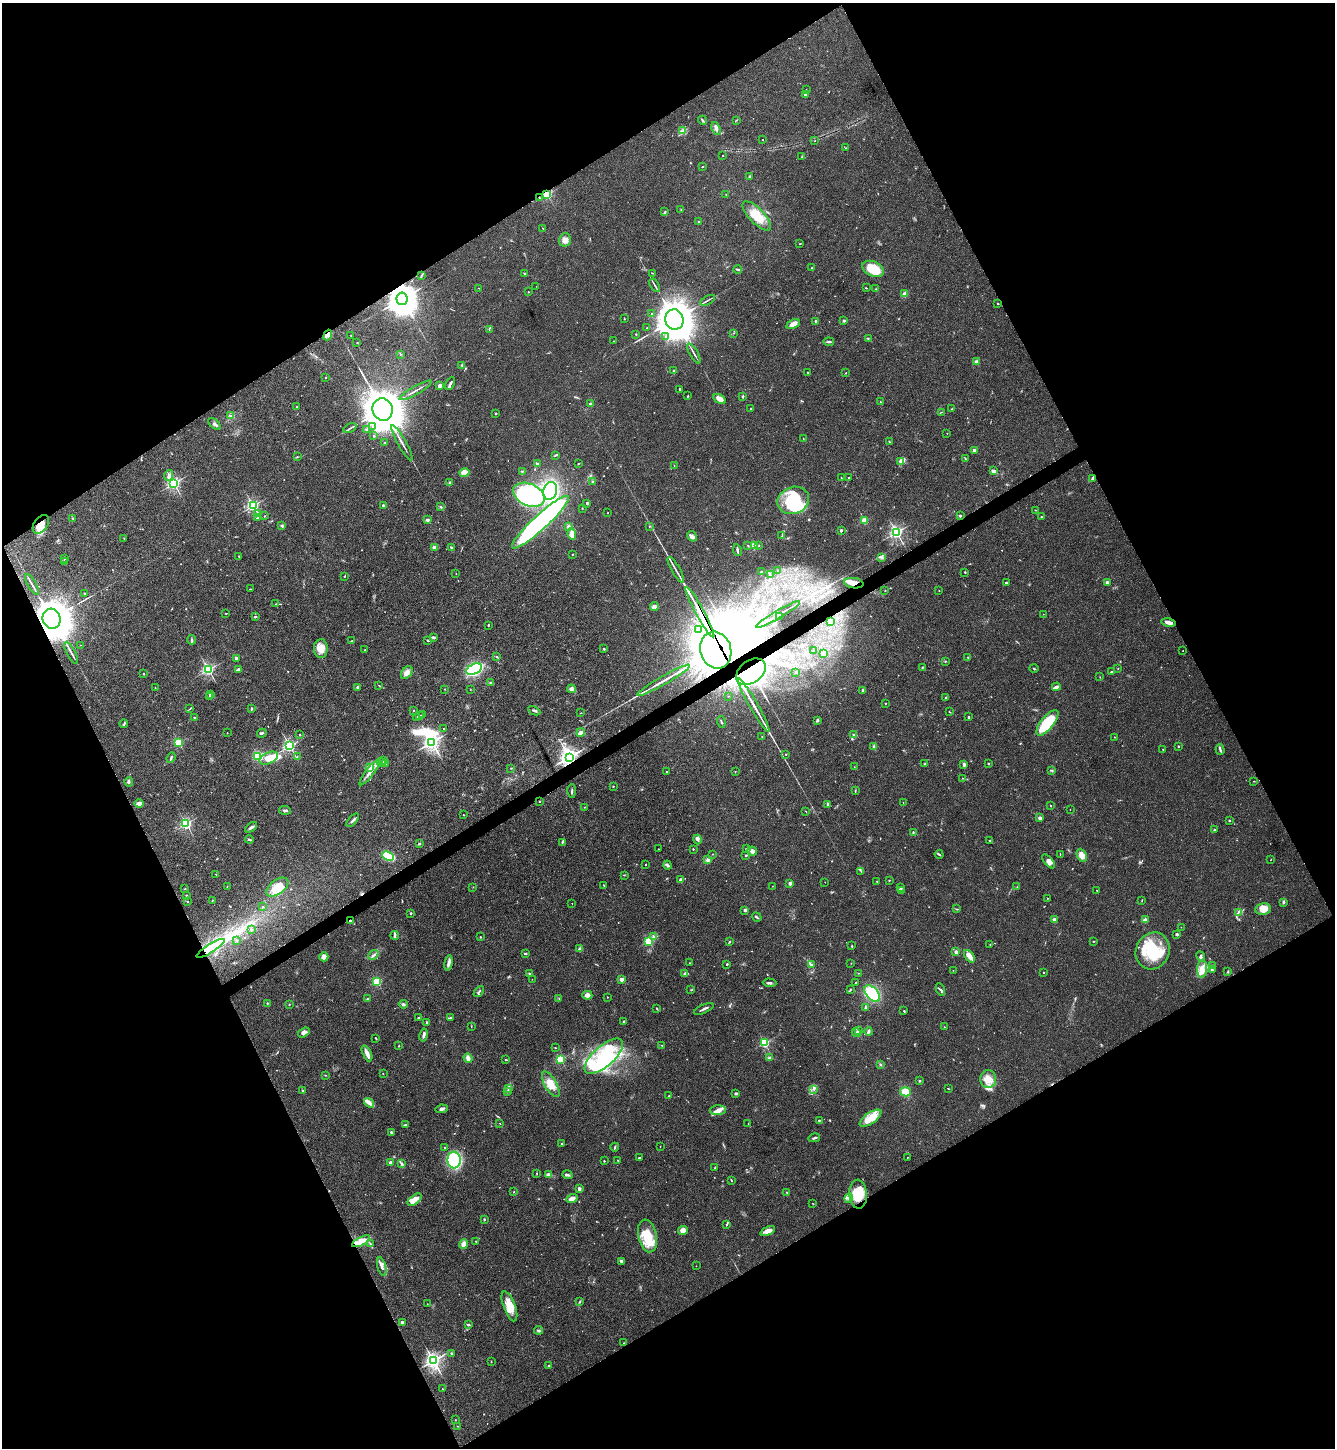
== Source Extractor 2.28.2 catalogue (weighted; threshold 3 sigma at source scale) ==
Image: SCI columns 291-5619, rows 1-5781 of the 5774 x 5783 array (HDU 1 of 3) = the unmasked area's bounding box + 8 px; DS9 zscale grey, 4 x 4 block average (1 PNG px = mean of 4 x 4 image px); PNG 1337 x 1450 px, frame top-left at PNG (2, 3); each listed source drawn as its Kron ellipse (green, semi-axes under 4 px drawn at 4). Shown black and unused: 47% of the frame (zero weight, under 3 of 5 exposures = <1% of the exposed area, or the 3 px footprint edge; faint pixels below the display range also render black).
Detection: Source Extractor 2.28.2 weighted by HDU 2 'WHT'. Background 0.0627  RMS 0.0059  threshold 0.0266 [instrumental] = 3 sigma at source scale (4.5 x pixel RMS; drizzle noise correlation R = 1.50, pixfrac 1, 0.05/0.05 arcsec/px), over >= 5 px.
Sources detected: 745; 8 too faint to see at this stretch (4 x 4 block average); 15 inside a brighter object's white glare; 7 cosmic-ray / hot-pixel residue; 4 long thin detections or spike segments (spike, bleed or trail) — neither listed nor drawn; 20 coinciding with a brighter row at this scale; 47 inside a brighter listed object's ellipse — not listed separately; of the other 644, all 500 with FLUX_AUTO >= 1.24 (the completeness limit of this list) listed and drawn (144 fainter detections not listed), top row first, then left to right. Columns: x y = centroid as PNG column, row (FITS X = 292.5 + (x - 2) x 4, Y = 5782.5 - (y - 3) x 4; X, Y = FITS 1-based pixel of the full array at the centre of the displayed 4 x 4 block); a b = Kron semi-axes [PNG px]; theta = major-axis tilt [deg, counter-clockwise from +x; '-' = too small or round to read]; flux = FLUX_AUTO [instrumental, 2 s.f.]
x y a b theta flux
806 89 2 2 - 1.4
805 95 2 2 - 25
702 120 4 2 - 5.4
737 120 2 2 - 2.1
716 129 6 3 -68 9.3
683 131 2 2 - 1.4
762 140 2 2 - 2.7
815 141 2 2 - 1.9
846 148 2 2 - 1.7
723 155 2 2 - 1.5
802 156 3 2 - 2.4
702 167 4 2 - 1.4
750 177 3 2 - 2.9
547 194 2 2 - 450
726 194 2 2 - 1.8
539 198 2 2 - 3.1
681 209 2 2 - 1.7
665 212 4 2 - 3.6
757 216 19 7 -46 79
699 221 2 2 - 2.5
543 228 2 2 - 2.5
565 240 7 5 75 21
800 244 2 2 - 1.7
812 268 2 2 - 4.6
738 269 4 2 - 4.8
873 269 11 7 -26 98
525 273 3 2 - 3.1
652 273 3 2 - 1.9
421 276 3 2 - 2.4
655 285 7 2 -58 5.7
536 286 2 2 - 1.6
478 288 2 2 - 3
866 288 2 2 - 2.4
875 289 2 2 - 1.2
528 292 2 2 - 1.9
904 294 3 3 - 6.1
402 299 6 5 - 7400
707 300 8 2 28 5.4
998 304 2 2 - 6
652 314 2 2 - 4.3
624 319 2 2 - 1.7
674 319 10 9 - 11000
816 321 2 2 - 36
844 321 2 2 - 24
793 324 7 4 27 25
647 328 2 2 - 2.9
489 329 2 2 - 1.3
734 333 2 2 - 1.8
636 334 2 2 - 2
328 335 5 3 - 10
351 336 2 2 - 1.6
666 337 3 2 - 3.9
868 339 2 2 - 1.7
613 341 2 2 - 1.2
829 342 5 2 - 5.3
357 343 2 2 - 5.5
694 353 11 2 -61 7.5
400 354 2 2 - 2.5
976 362 2 2 - 71
462 365 3 2 - 3.5
674 371 3 2 - 6
808 373 2 2 - 2.9
846 373 2 2 - 2.1
325 378 2 2 - 1.6
450 384 7 2 64 9.6
440 386 4 3 - 11
680 389 2 2 - 4.5
416 390 18 2 30 10
688 396 2 2 - 2.1
743 396 3 2 - 4.8
720 399 7 3 -29 29
880 402 2 2 - 1.7
590 404 2 2 - 30
297 407 2 2 - 1.9
383 409 11 10 - 13000
751 409 2 2 - 1.8
952 409 3 2 - 1.8
941 412 2 2 - 1.3
495 413 2 2 - 8.6
231 416 4 3 - 5.9
214 424 7 3 -43 8.2
373 426 2 2 - 5.8
350 428 7 2 29 6.7
367 430 3 2 - 3.6
947 433 2 2 - 2.9
374 436 2 2 - 2.1
803 439 3 2 - 2
889 442 3 2 - 3.1
384 443 2 2 - 3.3
402 443 20 2 -60 14
974 450 2 2 - 43
556 455 4 2 - 3.4
297 456 2 2 - 1.8
965 459 3 2 - 2.8
901 461 4 3 - 6.9
578 463 2 2 - 1.8
537 464 4 2 - 11
674 465 3 2 - 1.3
522 471 4 2 - 3.3
993 471 3 3 - 9.3
464 473 5 3 - 13
169 475 5 3 - 8.6
841 478 2 2 - 1.4
849 478 2 2 - 2.1
1092 478 3 3 - 4.7
593 482 3 2 - 3.1
174 483 2 2 - 740
450 483 2 2 - 38
550 491 9 6 73 280
529 495 16 11 -24 420
793 500 16 13 21 180
587 503 2 2 - 22
383 505 2 2 - 21
253 506 2 2 - 730
441 507 3 2 - 3
582 508 2 2 - 1.2
1035 510 2 2 - 2.2
258 513 2 2 - 2.7
608 513 2 2 - 1.4
264 516 2 2 - 2
960 516 2 2 - 14
1041 517 2 2 - 3.3
257 518 3 2 - 3.6
73 519 3 2 - 2.2
427 520 2 2 - 37
865 521 2 2 - 180
540 522 38 7 43 690
41 524 10 6 55 37
282 526 3 2 - 4.8
568 526 3 3 - 6.8
649 526 2 2 - 1.4
841 530 2 2 - 21
896 532 2 2 - 860
572 534 6 3 -83 30
782 535 3 2 - 4.2
692 536 5 3 - 10
124 538 2 2 - 1.6
748 546 3 2 - 2.4
754 546 2 2 - 180
759 546 2 2 - 1.3
435 547 2 2 - 68
451 547 2 2 - 13
737 550 6 2 -79 8.1
573 554 3 2 - 1.9
239 557 3 2 - 3.8
882 557 4 2 - 4.6
64 559 2 2 - 1.5
64 562 2 2 - 1.3
676 570 15 2 -60 13
778 571 2 2 - 1.3
761 572 2 2 - 3.1
965 572 2 2 - 2.7
456 574 2 2 - 2.1
770 575 2 2 - 1.3
345 576 3 2 - 2.1
854 583 9 5 -8 30
1006 583 2 2 - 17
1107 583 3 2 - 12
32 584 12 2 -60 8.7
250 589 2 2 - 2.1
885 590 2 2 - 1.6
939 591 2 2 - 1.9
84 593 3 2 - 2
276 604 2 2 - 1.7
654 606 4 4 - 8.6
700 612 29 2 -61 98
225 613 3 2 - 1.6
1043 614 2 2 - 1.7
778 615 25 2 30 26
780 616 2 2 - 4.7
255 617 3 2 - 2.7
52 619 10 8 -66 12000
830 621 2 2 - 26
1168 623 7 2 -12 23
488 625 2 2 - 3.2
698 630 3 2 - 3.4
433 637 3 2 - 7.2
192 640 5 2 - 4.4
428 640 3 2 - 5.1
352 641 2 2 - 3
81 645 2 2 - 1.7
321 649 9 7 87 38
604 649 2 2 - 11
365 650 2 2 - 8.3
716 650 18 15 -73 13000
814 651 2 2 - 1.7
1183 651 2 2 - 1.5
71 653 12 2 -62 10
823 654 2 2 - 79
497 657 3 2 - 3.3
968 657 2 2 - 5
236 658 2 2 - 29
945 661 2 2 - 2.3
922 667 2 2 - 2.8
1034 668 5 2 - 3
208 669 2 2 - 640
239 669 3 2 - 7.1
474 669 8 5 25 350
1118 669 2 2 - 1.7
751 672 16 11 36 560
796 672 2 2 - 10
1112 672 3 2 - 4.1
407 673 7 5 52 19
143 674 2 2 - 6.7
1100 677 2 2 - 1.4
663 680 30 2 30 38
490 682 2 2 - 2.3
379 685 3 2 - 2
357 687 2 2 - 6.3
1056 687 4 2 - 18
155 688 2 2 - 3.8
445 689 2 2 - 1.2
470 689 2 2 - 1.4
571 689 4 3 - 21
863 690 4 4 - 8.9
210 694 2 2 - 2.4
210 696 2 2 - 1.6
728 696 2 2 - 5.9
946 698 2 2 - 2.6
885 703 2 2 - 5.9
754 705 30 2 -60 39
189 709 3 2 - 2.5
251 709 3 2 - 6
413 710 2 2 - 1.9
534 711 6 2 -26 6.8
950 712 3 2 - 2.3
581 713 2 2 - 1.5
422 714 2 2 - 1.5
419 716 3 2 - 3.4
417 717 3 2 - 6.4
968 717 2 2 - 10
194 718 2 2 - 2.5
817 720 4 2 - 4.8
721 722 6 2 -74 3.5
1047 723 15 6 50 160
124 724 4 2 - 4.4
443 729 2 2 - 1.7
581 732 4 3 - 16
227 733 2 2 - 2.8
262 733 5 3 - 5.1
300 735 2 2 - 7.5
854 735 3 2 - 3.5
762 736 2 2 - 1.9
1115 737 2 2 - 1.3
179 742 2 2 - 330
432 742 3 3 - 1600
289 746 2 2 - 780
1178 746 2 2 - 9.1
874 747 4 2 - 5.3
1163 749 2 2 - 3.9
1220 749 5 2 - 6.4
786 754 2 2 - 7.7
258 756 2 2 - 410
297 757 2 2 - 1.7
569 757 3 3 - 2000
171 758 5 2 - 5.6
269 758 10 5 24 58
383 760 3 2 - 6.4
381 762 4 2 - 10
386 763 3 2 - 4.6
988 763 2 2 - 9.3
925 764 2 2 - 2.4
964 764 3 2 - 8.1
370 767 2 2 - 130
854 767 2 2 - 1.6
511 768 3 2 - 2.3
1052 770 2 2 - 3
666 772 2 2 - 6
735 772 2 2 - 1.3
370 773 15 3 53 23
962 778 2 2 - 1.9
1254 781 2 2 - 1.3
129 782 5 3 - 5.7
613 786 2 2 - 5
855 790 2 2 - 1.3
572 791 7 2 90 4.9
539 801 2 2 - 7.1
903 802 2 2 - 1.6
139 804 5 3 - 18
827 804 3 2 - 3.3
1050 806 2 2 - 2.6
585 807 2 2 - 2.4
1070 809 2 2 - 1.4
285 810 6 2 -5 6.9
806 811 2 2 - 1.5
463 815 2 2 - 2.2
1040 818 2 2 - 54
353 820 8 2 48 8.4
1229 820 2 2 - 9.1
186 824 2 2 - 670
251 827 7 3 36 8.4
1214 829 3 2 - 2.7
913 832 4 2 - 2.9
249 839 4 2 - 5.1
697 840 5 3 - 7.8
989 840 2 2 - 1.6
419 843 3 2 - 4.6
562 843 2 2 - 1.5
658 849 2 2 - 1.6
693 849 2 2 - 5.9
747 849 3 2 - 4.9
752 851 5 3 - 23
713 854 2 2 - 1.3
939 854 4 2 - 4
746 855 2 2 - 13
1060 855 3 2 - 1.8
1082 855 7 4 -64 34
388 856 6 4 -24 180
1271 859 3 2 - 1.3
708 860 3 3 - 6.9
1048 861 8 3 -48 17
646 864 2 2 - 2
667 865 4 2 - 8
861 871 3 2 - 1.9
216 874 2 2 - 4.2
624 875 2 2 - 2.3
680 880 3 2 - 7
889 880 2 2 - 5.1
877 881 2 2 - 3.8
825 882 2 2 - 2.5
790 883 2 2 - 48
604 885 2 2 - 1.6
773 886 2 2 - 1.3
227 887 3 2 - 1.9
277 887 12 7 36 59
473 887 2 2 - 1.3
1017 887 3 2 - 1.3
901 888 3 2 - 2.5
185 889 2 2 - 2
902 890 3 2 - 2.5
1097 890 2 2 - 1.9
187 896 4 2 - 3.7
1047 898 2 2 - 1.4
212 900 2 2 - 1.7
1142 900 2 2 - 1.5
188 902 2 2 - 1.9
1283 902 3 2 - 4.1
572 903 2 2 - 3.1
262 907 2 2 - 7
956 909 2 2 - 1.6
1263 909 8 6 9 35
745 910 2 2 - 37
1238 912 4 2 - 5.2
411 913 2 2 - 11
757 917 5 2 - 5.6
1054 920 2 2 - 76
1145 920 2 2 - 53
350 921 2 2 - 23
1181 927 2 2 - 1.9
251 929 3 2 - 3.3
1177 934 3 3 - 4.3
395 935 4 2 - 5
480 937 2 2 - 6.3
654 937 3 2 - 4.9
236 940 2 2 - 15
649 941 2 2 - 330
1093 941 3 2 - 2.3
729 942 3 2 - 2.7
990 944 2 2 - 1.6
852 946 2 2 - 2.1
211 948 16 3 32 100
580 949 3 2 - 11
1153 951 19 16 64 170
956 952 2 2 - 50
525 954 3 2 - 3.4
373 955 5 2 - 7.9
969 956 7 3 -54 33
1201 956 5 2 - 5
324 957 4 4 - 25
449 963 7 3 80 13
690 963 2 2 - 1.6
851 963 2 2 - 1.5
727 964 2 2 - 10
812 965 2 2 - 8.4
1213 966 2 2 - 2.7
1202 969 9 5 87 27
953 970 2 2 - 1.3
1212 970 3 2 - 2.7
1228 971 2 2 - 2.4
1044 972 2 2 - 7.2
530 973 4 2 - 5.9
858 973 2 2 - 1.4
685 974 4 3 - 6.5
532 979 2 2 - 1.5
621 979 2 2 - 83
377 982 2 2 - 330
856 982 2 2 - 2.6
769 983 7 2 -4 6.8
850 989 3 2 - 2.8
691 990 2 2 - 2.1
940 990 6 3 -66 6.4
479 992 6 2 44 4.1
872 994 10 5 -48 180
587 995 5 4 - 18
607 997 2 2 - 3.8
559 998 2 2 - 1.6
368 999 2 2 - 15
267 1003 3 2 - 1.8
289 1004 2 2 - 1.7
403 1004 4 3 - 6.5
865 1007 3 2 - 3.6
656 1008 2 2 - 3.4
704 1009 10 2 24 8.8
904 1011 2 2 - 2.4
451 1017 2 2 - 2.5
418 1018 2 2 - 3.3
624 1021 2 2 - 15
426 1022 2 2 - 3.9
471 1026 2 2 - 1.5
944 1027 2 2 - 4.4
859 1031 3 2 - 4.3
304 1032 6 3 34 12
856 1032 4 2 - 5.4
869 1032 4 2 - 6.4
424 1035 6 3 78 9.5
376 1038 2 2 - 4.3
764 1043 2 2 - 420
662 1045 2 2 - 1.5
399 1046 2 2 - 1.8
555 1048 2 2 - 5.2
367 1053 8 3 -65 19
604 1056 24 10 41 140
468 1058 5 3 - 18
769 1058 4 3 - 5.6
560 1059 2 2 - 340
505 1060 2 2 - 2.2
880 1064 3 2 - 3
383 1074 2 2 - 1.5
325 1075 2 2 - 2.3
988 1079 9 8 - 39
919 1081 2 2 - 12
551 1084 14 6 -61 41
508 1088 2 2 - 2.8
948 1088 2 2 - 2
814 1089 2 2 - 3.3
302 1090 2 2 - 2.1
507 1092 2 2 - 2.5
905 1092 5 4 - 38
736 1093 3 2 - 5.3
669 1096 3 2 - 2.8
369 1103 5 4 - 12
441 1109 6 3 7 8.4
718 1110 8 5 2 19
870 1118 12 5 34 40
819 1120 2 2 - 3.2
500 1123 2 2 - 1.6
748 1123 2 2 - 1.2
405 1125 2 2 - 3.9
391 1132 2 2 - 19
814 1138 6 2 13 6.4
561 1144 2 2 - 4.5
660 1146 2 2 - 3.3
615 1147 4 2 - 4
445 1148 2 2 - 2.2
907 1157 2 2 - 1.7
640 1158 2 2 - 2.8
454 1160 8 6 -84 350
618 1160 2 2 - 2.3
604 1161 2 2 - 5.4
391 1163 2 2 - 55
401 1163 4 2 - 4.1
715 1167 2 2 - 1.8
537 1173 2 2 - 2.2
548 1175 4 3 - 15
567 1175 5 2 - 7.5
731 1180 2 2 - 2.7
579 1189 4 2 - 11
513 1192 2 2 - 1.3
787 1192 2 2 - 2
858 1194 14 9 -86 98
572 1198 5 3 - 22
849 1198 5 3 - 10
415 1199 8 4 38 41
813 1203 2 2 - 1.3
484 1220 2 2 - 4.2
727 1224 3 2 - 3.8
683 1230 5 4 - 24
768 1231 8 4 25 22
648 1236 16 9 -78 94
361 1241 10 3 27 33
476 1241 2 2 - 3.3
370 1244 2 2 - 1.6
464 1244 5 4 - 26
622 1261 4 3 - 10
382 1266 9 3 -75 15
696 1266 2 2 - 1.7
580 1302 2 2 - 2.5
427 1304 2 2 - 2
509 1306 16 6 -69 53
402 1323 3 2 - 15
468 1325 3 2 - 6.7
538 1330 4 2 - 5.3
624 1343 2 2 - 2.2
451 1353 2 2 - 13
433 1361 3 3 - 1500
491 1362 2 2 - 1.8
549 1366 2 2 - 5.4
443 1389 2 2 - 1.3
455 1420 2 2 - 1.4
457 1426 3 2 - 1.3
Overlapping masked pixels (flux is a lower limit): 15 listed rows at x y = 547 194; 539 198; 402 299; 328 335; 41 524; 854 583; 700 612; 778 615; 52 619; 716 650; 751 672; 569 757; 350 921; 211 948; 858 1194
Diffuse or blended objects may show on this block-average render without a row.